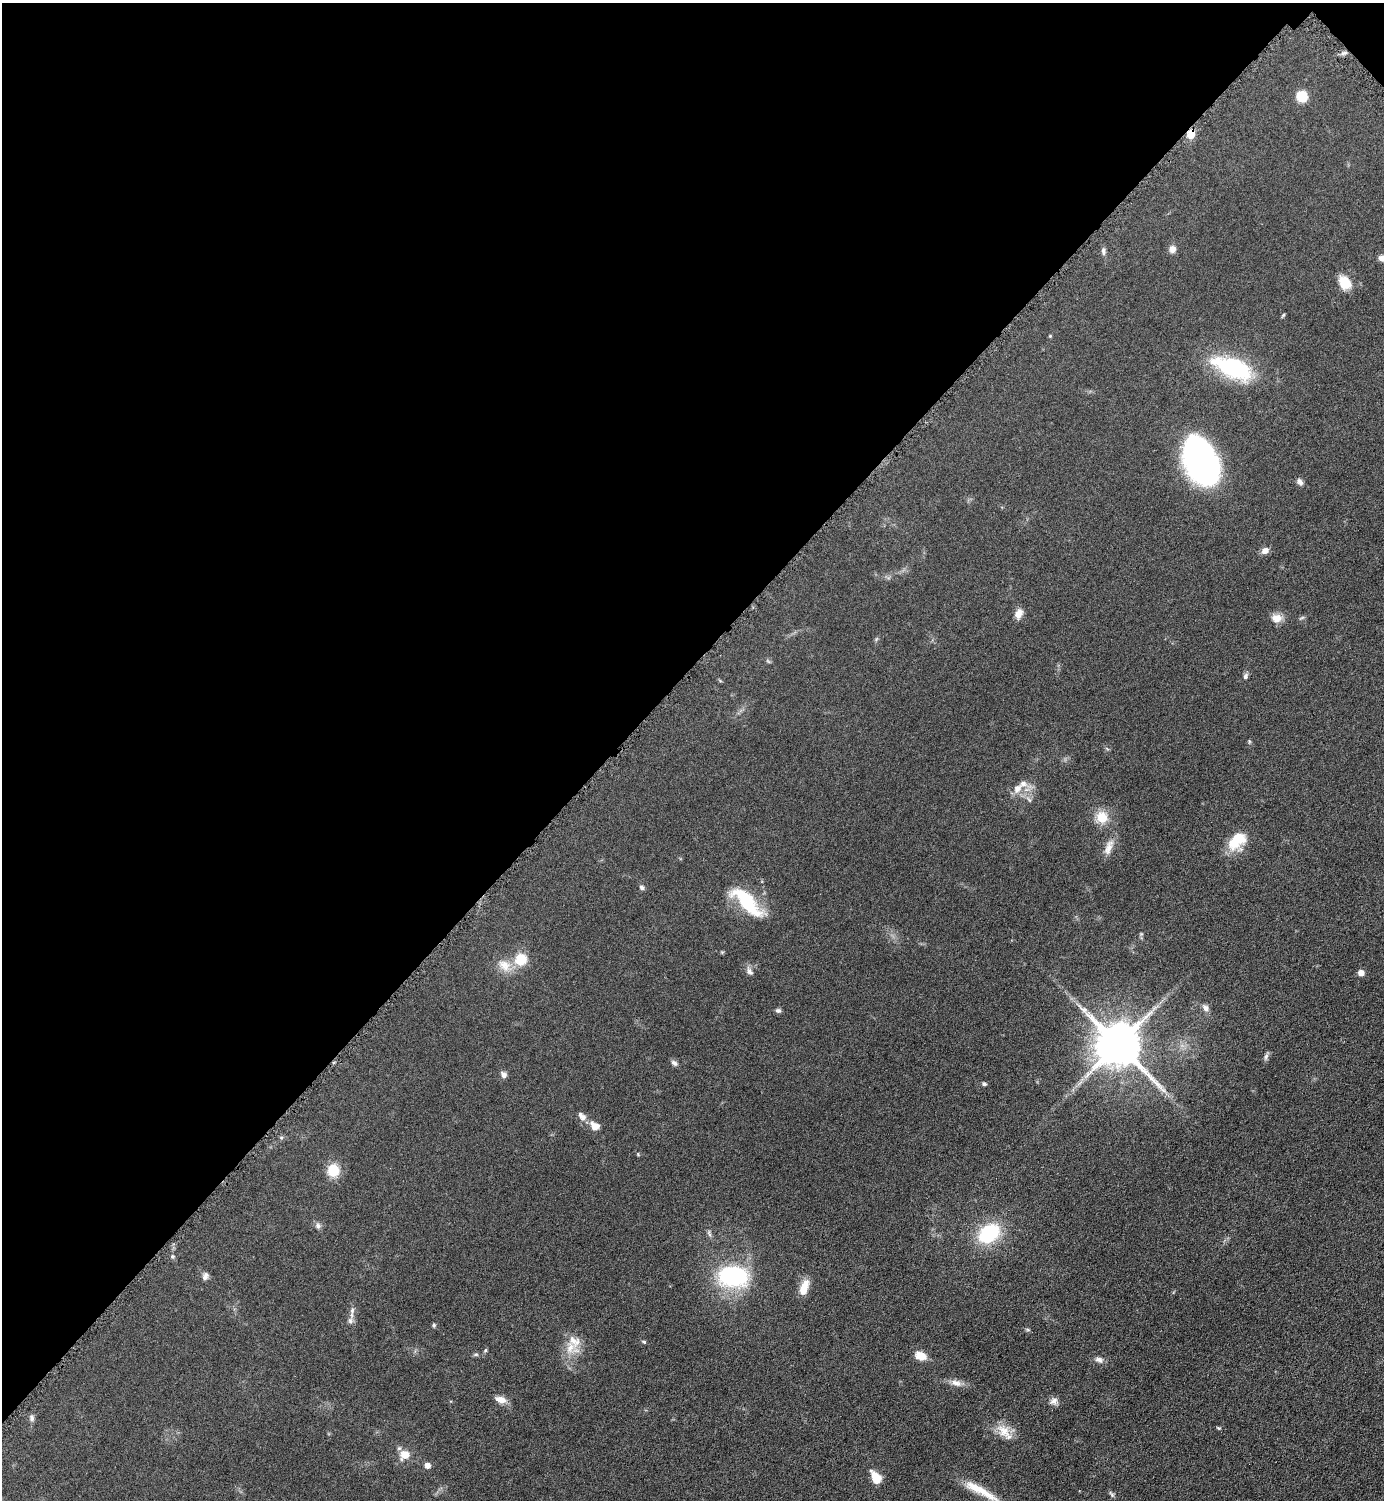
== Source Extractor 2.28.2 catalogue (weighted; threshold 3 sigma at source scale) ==
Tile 2 of 4 x 4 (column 2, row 1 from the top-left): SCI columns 1699-3080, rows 4508-6005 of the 6018 x 6018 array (HDU 1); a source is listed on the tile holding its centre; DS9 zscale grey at full resolution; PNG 1386 x 1502 px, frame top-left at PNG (2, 3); no overlay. Shown black and unused: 45% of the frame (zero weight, under 4 of 8 exposures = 1% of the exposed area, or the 3 px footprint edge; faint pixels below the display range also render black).
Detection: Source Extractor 2.28.2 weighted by HDU 2 'WHT'; one run over the whole footprint, this tile lists its part. Background 0.0766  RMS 0.0057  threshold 0.0234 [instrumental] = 3 sigma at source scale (4.09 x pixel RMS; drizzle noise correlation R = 1.36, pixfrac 0.8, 0.05/0.05 arcsec/px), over >= 5 px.
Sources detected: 70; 3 inside a brighter listed object's ellipse — not listed separately; the other 67 listed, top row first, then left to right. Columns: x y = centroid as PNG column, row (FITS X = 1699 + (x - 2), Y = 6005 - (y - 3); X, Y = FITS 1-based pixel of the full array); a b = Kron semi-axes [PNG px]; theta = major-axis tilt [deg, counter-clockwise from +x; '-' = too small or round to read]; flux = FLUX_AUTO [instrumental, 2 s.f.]
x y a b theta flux
1344 53 6 5 - 1.2
1302 96 12 11 - 8.7
1191 134 12 9 80 4.6
1172 249 8 7 - 2.8
1103 251 11 5 -82 1.5
1382 258 8 6 -1 2.4
1345 282 15 12 -61 9.2
1283 315 6 4 45 0.57
1050 336 5 4 - 0.56
1233 368 40 17 -21 55
1199 460 43 28 -60 150
1300 482 10 6 -56 1.9
1265 551 8 7 - 3.1
1019 613 12 8 65 3.8
1277 618 12 10 3 4.9
1302 618 7 4 19 0.79
1245 676 8 5 68 1.5
1017 789 11 8 53 4.1
1029 800 10 4 -56 1.2
1102 817 12 11 - 10
1237 840 24 14 43 15
1109 847 24 9 70 4.8
642 887 7 5 -46 1.3
747 902 44 16 -46 29
521 959 15 13 44 12
504 965 20 15 -37 7.9
749 971 11 7 -61 2.1
1361 973 5 5 - 4.4
1205 1008 10 7 -53 2.4
778 1010 7 6 - 1.2
1118 1045 13 12 - 2500
1266 1057 10 5 72 1.4
674 1063 10 6 -34 1.5
504 1075 9 6 -54 1.8
984 1084 6 5 - 0.98
583 1117 9 8 - 2.2
595 1126 8 6 -40 6.6
281 1138 6 4 72 0.69
638 1154 6 3 -59 0.5
333 1170 12 11 - 12
318 1226 8 6 89 1.6
989 1233 18 12 34 44
709 1234 12 4 -72 1.3
173 1257 6 5 - 0.8
205 1276 10 7 68 2
733 1276 21 14 -2 76
804 1288 19 8 70 7.8
352 1310 8 6 71 1.5
350 1321 9 6 -89 1.8
434 1325 6 5 - 0.87
644 1342 5 5 - 0.64
570 1348 20 13 69 8.5
485 1350 5 4 - 0.73
476 1354 6 4 0 0.78
920 1356 10 7 -20 8.4
1099 1360 11 7 -18 2.2
956 1383 15 8 -19 3.5
501 1399 14 7 -15 4.2
1054 1401 11 9 30 2.5
31 1418 10 6 -74 1.5
1218 1428 5 4 - 0.6
1004 1431 22 14 -49 7.8
405 1455 8 7 - 7.8
427 1465 5 5 - 3.2
876 1478 13 8 -60 9.2
980 1490 49 9 -29 13
1112 1494 10 4 -49 1
Overlapping masked pixels (flux is a lower limit): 1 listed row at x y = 1191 134
Isophote crosses this tile's border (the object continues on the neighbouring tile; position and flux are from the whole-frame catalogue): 1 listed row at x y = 1382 258